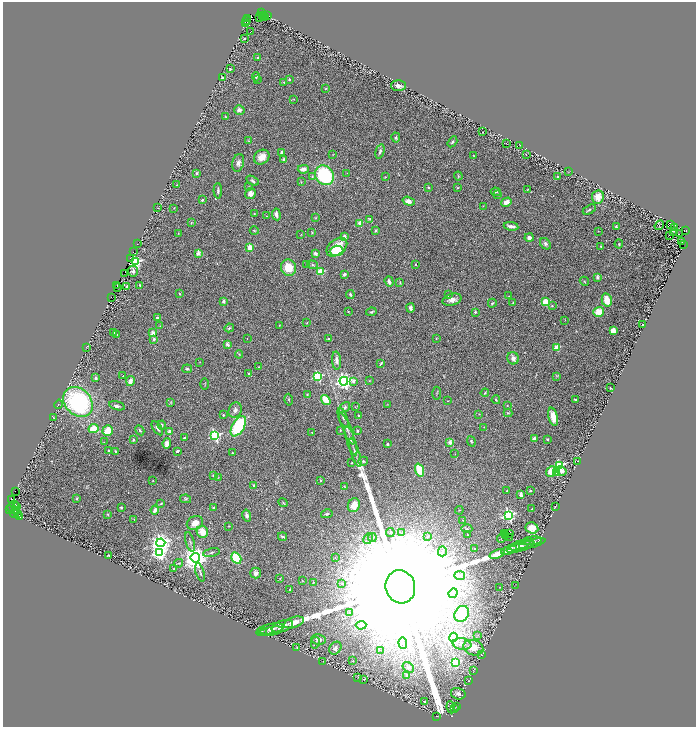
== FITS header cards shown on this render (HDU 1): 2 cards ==
NAXIS1  =                 1387
NAXIS2  =                 1449

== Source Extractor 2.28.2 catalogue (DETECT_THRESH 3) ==
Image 1387 x 1449 px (HDU 1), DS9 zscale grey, zoomed out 1/2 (1 PNG px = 2 x 2 image px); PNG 698 x 729 px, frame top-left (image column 2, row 1449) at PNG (3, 2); each listed source drawn as its Kron ellipse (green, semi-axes under 4 px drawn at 4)
Background 0.0635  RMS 0.016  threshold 0.0472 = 3 sigma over >= 5 px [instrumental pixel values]
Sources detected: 398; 49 cannot appear on this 1/2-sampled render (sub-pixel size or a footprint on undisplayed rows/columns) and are neither listed nor drawn; the other 349 listed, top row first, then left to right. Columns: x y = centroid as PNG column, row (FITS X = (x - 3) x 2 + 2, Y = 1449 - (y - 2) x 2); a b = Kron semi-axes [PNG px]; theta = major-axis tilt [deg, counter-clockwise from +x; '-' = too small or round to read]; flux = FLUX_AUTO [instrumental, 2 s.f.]
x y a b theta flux
262 13 3 2 - 220
263 15 2 2 - 87
265 16 3 1 - 85
268 16 3 2 - 17
259 17 3 2 - 150
247 18 2 1 - 44
246 20 2 1 - 9.6
245 23 2 2 - 16
250 32 2 1 - 3
244 39 2 2 - 7.4
258 58 2 2 - 19
230 69 3 3 - 2.4
222 77 2 2 - 8.4
256 77 5 3 - 3.9
258 79 4 2 - 2.8
289 79 2 2 - 5.8
284 82 3 3 - 2.4
398 86 7 5 -2 11
326 88 4 3 - 2.3
294 99 2 2 - 1.7
239 110 5 4 - 11
225 117 3 2 - 1.7
483 132 2 1 - 0.99
396 138 5 4 - 5.6
249 141 4 3 - 3.2
452 142 6 3 58 4.9
506 144 2 1 - 0.76
520 145 2 1 - 0.91
380 151 7 3 75 7.8
281 152 4 3 - 5.8
333 154 3 2 - 1.6
526 155 2 1 - 0.69
474 156 3 2 - 1.9
262 157 8 6 38 31
284 159 3 3 - 8.4
238 163 9 5 76 10
303 169 5 3 - 14
568 172 3 2 - 1.2
197 173 2 2 - 12
347 173 3 2 - 1.5
324 175 10 8 -53 270
458 176 4 3 - 2.3
312 177 3 3 - 3.4
386 177 3 2 - 1.6
558 177 2 2 - 3.6
252 181 6 3 -32 4.9
301 182 3 2 - 1.6
177 185 3 2 - 1.6
248 186 3 2 - 1.4
428 187 3 3 - 2.5
457 188 3 2 - 2
528 189 3 2 - 1.5
218 191 7 3 -89 5.4
496 192 5 3 - 3.4
250 193 5 5 - 15
497 195 4 2 - 2.1
598 197 7 6 - 39
202 200 2 2 - 11
409 201 6 4 -17 15
506 202 5 4 - 22
483 206 3 2 - 1.2
158 208 2 1 - 0.74
174 208 3 2 - 1.1
589 210 7 3 30 4.2
254 214 2 1 - 1.9
276 214 6 3 -82 14
266 216 3 2 - 1.6
316 218 3 2 - 1.6
370 219 4 3 - 3
191 223 4 2 - 2.1
360 223 2 2 - 59
659 225 5 3 - 2.2
670 225 2 1 - 0.68
511 226 7 3 -9 15
616 227 3 2 - 6.8
674 228 2 1 - 0.91
254 231 4 2 - 2.5
376 231 3 3 - 3.3
598 231 2 2 - 1.1
686 231 3 2 - 150
312 232 4 3 - 2.3
673 232 2 1 - 1.2
178 233 2 1 - 1.5
679 234 2 1 - 0.81
301 235 3 2 - 1.1
669 235 2 1 - 20
344 236 3 2 - 23
529 238 4 3 - 11
682 241 2 1 - 4
137 244 2 1 - 12
545 244 6 4 -47 8.1
619 244 4 3 - 2.7
684 244 2 1 - 15
337 247 12 7 38 69
601 247 3 2 - 3.7
250 248 3 2 - 87
337 251 7 5 1 97
133 252 3 1 - 31
198 253 3 2 - 40
315 254 4 3 - 10
130 258 2 1 - 40
136 262 4 3 - 330
306 264 2 2 - 3.4
313 265 5 4 - 4.4
415 265 2 2 - 3.2
288 268 8 7 - 52
133 271 5 5 - 7.5
320 272 3 3 - 130
124 273 3 2 - 72
344 274 4 3 - 6.3
597 277 2 2 - 29
584 281 5 3 - 2.7
389 282 5 3 - 8
400 283 4 2 - 2.9
117 285 2 1 - 2.2
140 285 4 1 - 2.6
127 287 3 2 - 3.4
118 288 3 1 - 37
179 294 3 3 - 2.6
350 295 4 3 - 5.3
448 295 2 2 - 5.5
509 296 2 1 - 1.5
111 298 2 1 - 54
452 300 9 5 16 16
607 300 6 5 - 47
223 301 2 2 - 21
513 302 2 2 - 1.8
545 302 3 3 - 110
492 303 4 3 - 4.7
552 306 2 2 - 2.9
411 308 4 3 - 7.7
348 312 2 2 - 2.7
371 312 5 3 - 5
475 312 2 2 - 11
599 312 5 5 - 46
157 317 3 2 - 5
565 320 2 1 - 0.79
307 323 3 3 - 1.7
279 325 2 2 - 1.1
642 325 2 2 - 9.5
160 326 4 3 - 2.6
229 328 5 3 - 3.7
613 330 4 3 - 21
114 333 3 2 - 1.9
153 333 2 2 - 54
117 335 3 3 - 2
436 338 3 2 - 1.4
154 339 3 3 - 6
247 339 2 1 - 0.84
328 339 2 2 - 4.4
227 344 4 3 - 8
86 347 2 1 - 83
557 348 3 2 - 90
239 354 4 2 - 2.5
513 358 6 6 - 15
337 361 9 4 -86 11
199 362 3 2 - 0.95
381 364 4 2 - 3.8
258 367 2 2 - 2.1
187 369 5 3 - 4.9
249 374 3 2 - 13
123 376 2 2 - 2.1
318 376 3 3 - 260
556 376 3 2 - 1.8
96 378 3 3 - 5.6
130 381 5 3 - 16
344 381 4 4 - 1300
353 381 2 2 - 17
369 381 3 2 - 1.3
204 384 6 1 90 1.5
610 388 2 1 - 1.5
437 393 7 2 87 2.6
485 393 4 2 - 3.1
307 395 3 2 - 3.9
575 399 3 2 - 3.7
288 400 6 3 -77 3.3
326 400 5 3 - 80
496 400 4 3 - 3.1
448 401 2 1 - 1.5
78 402 16 13 -45 400
171 403 3 3 - 2.3
59 404 5 4 - 3.8
387 404 3 2 - 0.92
117 406 8 3 -14 8
507 406 2 2 - 3.1
345 407 6 4 43 10
355 407 2 2 - 1.4
235 410 8 6 66 14
508 413 4 3 - 3
479 414 3 2 - 1.7
223 415 2 2 - 6.6
359 416 3 3 - 3
553 417 9 4 -77 36
54 418 2 2 - 1.5
343 418 10 2 -68 6.2
162 425 4 4 - 4.9
238 426 11 6 60 200
484 427 3 2 - 1.1
157 428 8 3 -55 9.2
94 429 5 4 - 62
347 429 17 3 -67 11
140 430 5 3 - 4
340 430 3 2 - 2
108 431 5 5 - 51
358 431 2 2 - 7.6
169 432 2 2 - 36
312 432 2 2 - 1.1
215 436 4 3 - 430
184 438 2 2 - 8
534 438 2 2 - 30
547 439 3 2 - 2.4
133 440 2 2 - 12
351 441 15 3 -72 12
471 441 5 3 - 3.1
104 442 3 2 - 1.4
167 443 5 3 - 21
450 443 2 2 - 40
387 444 2 2 - 12
109 450 3 3 - 3.3
116 451 3 3 - 3.4
177 451 2 2 - 20
232 453 3 2 - 1.7
355 453 15 4 -71 15
455 454 2 2 - 0.99
363 461 5 4 - 5.3
577 461 2 1 - 0.93
352 463 2 2 - 1.8
560 465 3 3 - 290
419 470 6 3 -71 97
562 471 5 4 - 15
551 472 5 4 - 61
556 472 2 2 - 19
213 475 3 3 - 2.6
218 478 4 2 - 2.1
320 480 4 3 - 3.2
153 481 2 2 - 1.5
254 486 2 2 - 16
344 486 3 2 - 1.6
530 490 2 2 - 10
16 491 3 1 - 150
507 491 3 2 - 1.4
521 495 4 3 - 14
77 498 4 3 - 2.7
11 499 2 2 - 130
185 499 5 4 - 4.3
283 502 5 2 - 3.1
15 504 3 2 - 87
161 504 3 2 - 2.7
354 505 7 6 - 24
16 506 2 1 - 37
12 507 2 1 - 55
555 507 3 1 - 2.2
121 508 3 2 - 3.5
214 508 2 2 - 26
532 509 2 2 - 3.2
10 510 2 1 - 110
17 510 3 2 - 77
155 510 4 3 - 12
459 510 4 1 - 1.2
14 513 5 2 - 68
18 514 2 2 - 110
108 514 4 3 - 2.9
327 514 6 4 13 5
509 515 4 4 - 560
19 516 3 2 - 48
247 516 6 4 -76 9.1
134 519 2 2 - 0.9
463 520 2 2 - 1
195 523 8 6 26 25
229 526 2 2 - 1.5
532 528 6 5 - 30
467 529 5 3 - 4.2
202 532 6 5 - 43
390 532 4 2 - 2.3
402 533 4 3 - 3.3
504 533 2 1 - 1.4
510 533 2 2 - 1.3
467 535 3 2 - 1.7
427 536 3 2 - 1.7
506 536 3 1 - 0.25
282 537 4 3 - 4.5
509 537 2 1 - 1.4
372 538 4 4 - 5.5
501 538 4 2 - 1.6
368 539 5 2 - 4.3
532 541 10 4 7 8
190 542 10 3 -74 6.1
161 543 4 4 - 1800
532 543 14 4 16 10
520 545 11 3 19 11
520 547 14 3 16 13
475 549 3 3 - 3.4
509 550 8 4 21 21
442 551 5 2 - 3.5
160 552 4 4 - 700
211 552 8 3 11 5
497 554 8 4 20 26
109 556 3 2 - 2.5
335 557 3 2 - 1.3
195 558 5 4 - 3700
236 558 6 4 -58 130
179 563 4 3 - 3.2
174 569 2 1 - 1.6
200 572 9 2 -72 5.2
256 573 5 5 - 11
460 575 5 3 - 4.9
280 578 3 2 - 1.1
302 580 3 2 - 0.97
313 582 2 2 - 1.6
342 584 4 1 - 1.3
516 585 2 1 - 0.74
400 587 16 14 -74 560000
500 587 2 2 - 1.7
290 589 3 3 - 2.7
453 593 5 2 - 2.9
350 612 3 2 - 2.9
462 614 8 6 57 62
294 622 10 5 18 25
361 625 5 3 - 6.8
282 626 11 5 19 21
271 629 13 5 10 13
271 631 12 4 11 9.9
261 632 5 2 - 2.8
478 635 2 1 - 0.74
453 637 4 4 - 450
318 640 7 5 -9 14
315 643 6 4 77 6
403 643 6 2 -85 4.3
462 644 9 5 -10 21
297 647 3 2 - 0.96
335 648 7 5 51 12
473 648 10 7 -16 43
380 650 3 2 - 2.5
481 654 2 2 - 0.84
323 661 3 1 - 1
353 661 2 2 - 2.9
455 663 4 4 - 260
408 667 6 4 -36 8.2
473 670 3 2 - 2
406 675 2 2 - 9.7
358 677 3 2 - 1.1
364 679 2 1 - 0.77
469 681 3 2 - 1.2
458 694 7 5 -16 9.2
425 702 4 3 - 3.2
451 707 6 2 -83 3.1
456 707 2 1 - 0.73
454 709 4 3 - 4.8
437 716 2 1 - 0.61
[49 sub-pixel or undisplayed-footprint detections neither listed nor drawn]